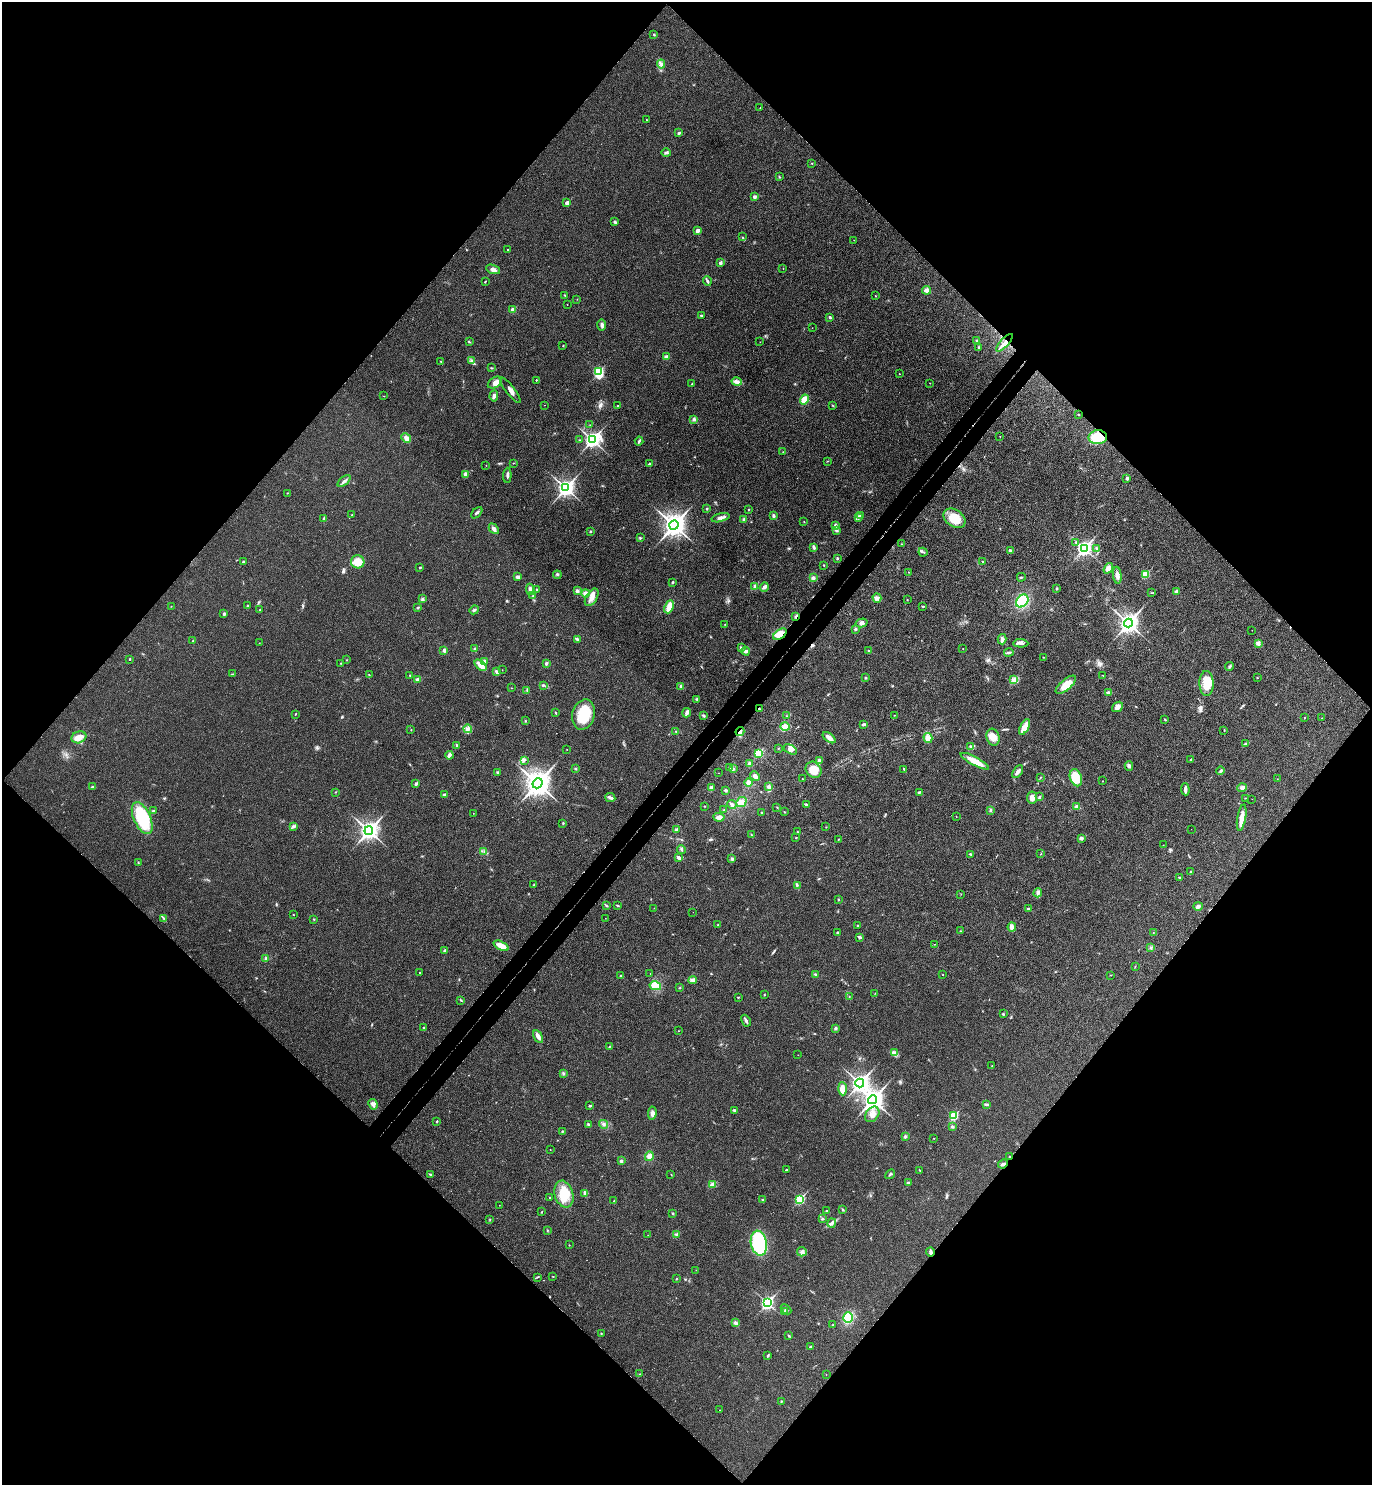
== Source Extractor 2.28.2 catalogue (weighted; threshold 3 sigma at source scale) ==
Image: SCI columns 201-5680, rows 45-5973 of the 6021 x 6015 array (HDU 1 of 3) = the unmasked area's bounding box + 8 px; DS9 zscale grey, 4 x 4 block average (1 PNG px = mean of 4 x 4 image px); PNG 1374 x 1487 px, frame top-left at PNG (2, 2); each listed source drawn as its Kron ellipse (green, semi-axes under 4 px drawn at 4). Shown black and unused: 51% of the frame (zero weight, under 3 of 4 exposures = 6% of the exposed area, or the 3 px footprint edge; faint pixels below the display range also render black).
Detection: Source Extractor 2.28.2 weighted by HDU 2 'WHT'. Background 0.0407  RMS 0.0068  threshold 0.0307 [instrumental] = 3 sigma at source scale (4.5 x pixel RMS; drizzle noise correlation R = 1.50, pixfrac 1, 0.05/0.05 arcsec/px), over >= 5 px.
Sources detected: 428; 3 cosmic-ray / hot-pixel residue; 1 long thin detection or spike segment (spike, bleed or trail) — neither listed nor drawn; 5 coinciding with a brighter row at this scale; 7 inside a brighter listed object's ellipse — not listed separately; the other 412 listed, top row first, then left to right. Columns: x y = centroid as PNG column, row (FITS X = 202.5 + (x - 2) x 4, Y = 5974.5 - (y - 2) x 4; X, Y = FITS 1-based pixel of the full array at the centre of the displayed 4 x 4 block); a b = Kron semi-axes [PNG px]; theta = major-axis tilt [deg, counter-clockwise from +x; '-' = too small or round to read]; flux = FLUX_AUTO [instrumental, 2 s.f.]
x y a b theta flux
654 34 3 2 - 2.9
661 64 4 4 - 11
760 108 2 2 - 1.6
646 120 2 2 - 3.9
679 133 3 2 - 6.8
666 153 4 2 - 7.3
812 163 2 2 - 2.2
779 177 2 2 - 2.3
754 197 2 2 - 26
567 203 2 2 - 40
615 222 3 2 - 7.9
697 231 2 2 - 35
742 237 2 2 - 2.1
854 240 2 2 - 1.1
507 249 2 2 - 1.6
720 263 3 3 - 7.3
783 268 2 2 - 1.2
493 269 7 3 -21 14
485 281 2 2 - 2.4
707 281 5 3 - 7.3
927 290 4 3 - 17
565 296 2 2 - 2.4
875 296 2 2 - 2.3
577 299 2 2 - 1.3
567 304 2 2 - 1.1
513 310 2 2 - 63
701 315 2 2 - 3.9
830 317 3 3 - 4.6
602 325 6 3 90 8.6
812 328 2 2 - 0.64
976 340 2 2 - 2.7
469 342 3 2 - 2.9
760 342 2 2 - 0.68
1004 343 11 3 47 22
563 345 2 2 - 3.5
978 347 3 2 - 2.7
666 357 2 2 - 37
441 361 2 2 - 2.6
471 361 2 2 - 3.7
491 368 2 2 - 2.6
598 372 3 3 - 290
899 374 2 2 - 1.7
536 380 2 2 - 3.7
737 382 5 3 - 18
495 383 8 5 31 19
930 383 2 2 - 0.95
692 384 2 2 - 3.4
510 390 16 3 -52 18
383 396 2 2 - 1.3
494 396 5 3 - 13
804 399 5 4 - 35
545 405 2 2 - 0.94
618 405 2 2 - 1.4
833 406 3 2 - 2.1
1078 414 2 2 - 2.2
694 419 3 3 - 6.4
590 425 2 2 - 0.85
1000 436 2 2 - 1.7
1098 437 9 7 3 94
406 438 5 3 - 19
579 440 2 2 - 2.2
592 440 4 3 - 1300
639 441 4 2 - 5.7
783 452 2 2 - 1.3
828 461 2 2 - 1.4
513 463 2 2 - 1.6
649 464 3 3 - 6.3
486 465 2 2 - 1.2
466 474 2 2 - 56
507 475 7 2 88 10
1127 478 2 2 - 24
344 481 7 2 40 12
566 488 4 3 - 1700
287 493 2 2 - 1.8
707 509 2 2 - 4.5
749 509 2 2 - 3.2
477 513 7 2 46 7.4
352 515 2 2 - 6.5
773 516 4 2 - 6.3
860 516 4 2 - 5.3
858 517 2 2 - 4.3
324 518 3 2 - 5.1
720 518 9 3 15 15
954 518 12 8 -35 86
744 519 3 3 - 6.4
804 521 2 2 - 1.5
674 525 5 4 - 2900
835 525 3 3 - 8.4
494 529 6 3 -48 13
836 530 3 3 - 7.2
590 532 2 2 - 4.3
640 538 3 2 - 2.8
1076 542 2 2 - 3.3
902 544 2 2 - 1.2
814 547 4 2 - 9
1084 548 3 3 - 1400
1097 548 3 2 - 3.7
1010 550 4 2 - 5.2
923 552 4 2 - 4.4
837 559 3 3 - 3.9
982 561 2 2 - 1.3
243 562 2 2 - 8.8
358 562 6 6 - 58
823 565 2 2 - 2.7
420 567 2 2 - 7.1
1108 568 6 4 53 22
908 572 2 2 - 1
1145 574 2 2 - 170
557 575 4 2 - 4.2
1117 575 8 3 -83 18
518 577 3 2 - 10
1021 577 4 2 - 4.1
813 578 3 3 - 9.7
672 582 3 2 - 4.9
755 587 4 3 - 14
764 587 5 4 - 12
530 589 5 3 - 14
1056 589 2 2 - 2.9
537 590 3 2 - 3.9
577 591 4 3 - 9.5
1176 591 3 3 - 7.1
585 593 4 3 - 14
1152 593 3 2 - 2.5
533 596 2 2 - 1.9
592 597 10 5 58 28
877 598 5 3 - 8.7
422 599 4 3 - 6.3
907 600 2 2 - 1.6
1022 601 7 5 51 190
171 606 2 2 - 1.3
248 606 2 2 - 2.9
923 606 2 2 - 1.8
669 607 7 3 66 47
418 608 3 2 - 4.7
260 610 3 2 - 2.6
474 610 5 2 - 6.5
224 614 2 2 - 19
796 616 3 2 - 5
861 623 6 3 15 13
1128 623 4 3 - 2000
725 624 2 2 - 1.5
855 629 3 3 - 6.1
1252 630 2 2 - 1
780 634 7 4 37 49
577 639 2 2 - 3.9
1002 639 5 3 - 15
193 641 2 2 - 2.2
259 643 2 2 - 1.9
1021 643 7 3 -3 12
1258 643 4 3 - 13
741 648 4 3 - 6.8
963 648 2 2 - 0.98
475 649 3 2 - 6
444 650 4 3 - 8
746 651 4 3 - 9
868 651 4 2 - 3.2
1009 652 4 2 - 10
1043 657 2 2 - 2
129 659 2 2 - 6.6
346 660 2 2 - 2.2
484 661 3 3 - 12
340 663 2 2 - 1.4
546 663 2 2 - 21
481 665 7 3 -42 41
1229 666 4 2 - 5.2
502 670 2 2 - 0.88
496 672 4 3 - 6.9
232 674 2 2 - 1.4
369 675 2 2 - 2.3
410 675 2 2 - 2.6
1103 675 2 2 - 1.4
866 678 3 2 - 3.7
1257 678 2 2 - 1.5
417 679 3 3 - 11
1014 680 4 4 - 11
1206 683 12 7 -88 82
543 685 3 2 - 4
1066 685 12 5 41 63
681 686 4 3 - 7.3
511 688 2 2 - 1
527 690 4 2 - 3.8
1108 693 4 3 - 7.8
697 699 3 2 - 4
1117 707 6 4 39 14
759 709 2 2 - 3.9
555 713 3 2 - 3.5
687 713 5 2 - 16
295 714 3 2 - 2.1
583 715 15 11 75 140
703 715 3 2 - 5.8
894 715 2 2 - 1.2
787 716 2 2 - 2.1
1304 718 2 2 - 2.3
1322 718 2 2 - 1.2
1165 719 3 2 - 2.7
525 721 2 2 - 2.6
864 724 3 2 - 8
785 727 4 4 - 21
1025 727 8 3 61 65
468 729 4 3 - 11
411 730 2 2 - 1.2
1224 730 2 2 - 1.5
676 731 2 2 - 2.5
740 731 4 2 - 7.8
79 737 7 5 20 34
993 737 8 6 -72 36
829 738 7 3 -39 25
928 738 5 4 - 26
1246 744 3 2 - 3.5
457 745 3 2 - 3.5
971 747 2 2 - 2.7
778 748 2 2 - 2
567 749 2 2 - 0.82
790 749 7 4 -31 16
758 753 2 2 - 250
449 755 4 3 - 14
524 760 2 2 - 1.9
819 760 3 3 - 7.9
1191 760 2 2 - 2.2
975 761 16 3 -28 64
749 763 3 3 - 8.2
1129 766 5 3 - 8.3
730 767 3 2 - 5.8
575 769 2 2 - 2.8
733 769 3 2 - 6.7
904 769 2 2 - 3.2
814 770 9 7 -50 58
1220 771 4 2 - 5.6
497 772 3 2 - 4.8
1018 772 7 3 53 17
719 773 2 2 - 1
755 776 5 4 - 14
1040 777 2 2 - 1.5
1076 778 9 6 -72 92
802 779 2 2 - 1.6
1277 779 2 2 - 0.81
1102 781 2 2 - 1.3
537 783 5 5 - 3700
749 783 4 4 - 22
416 784 2 2 - 22
93 787 3 2 - 5.4
711 787 3 3 - 7.8
769 787 4 3 - 12
1242 788 5 4 - 16
1185 789 6 2 -84 13
726 790 3 2 - 5.4
336 792 2 2 - 2
919 792 3 2 - 4
444 795 3 3 - 7
610 797 5 3 - 9.3
1032 797 6 5 - 22
1039 797 2 2 - 15
1245 798 2 2 - 1.7
1252 799 2 2 - 2
741 802 5 4 - 24
732 805 5 3 - 13
806 805 3 3 - 6.3
704 806 2 2 - 2.3
777 807 2 2 - 1.7
1077 807 3 2 - 16
724 810 2 2 - 2.4
990 810 3 2 - 4.1
153 811 2 2 - 7.7
784 812 2 2 - 1.5
473 813 2 2 - 1.1
761 813 2 2 - 2.8
956 816 2 2 - 1.2
719 817 5 3 - 19
142 818 17 8 -65 220
1242 818 13 4 80 38
563 823 3 2 - 2.9
294 826 3 2 - 5
826 827 2 2 - 1.1
1191 829 2 2 - 0.47
676 830 3 2 - 9.5
369 831 4 3 - 1900
797 832 2 2 - 3.5
751 834 2 2 - 1.2
796 838 2 2 - 4.1
1081 838 4 3 - 8.1
838 840 2 2 - 1.7
1163 845 2 2 - 0.66
681 849 4 2 - 6.3
484 852 2 2 - 1.3
970 854 3 2 - 3.2
1041 854 2 2 - 1.7
678 857 4 3 - 12
732 859 3 3 - 5.3
138 862 3 2 - 2
1191 872 2 2 - 8.3
1179 878 4 2 - 4.6
534 885 3 2 - 4.1
797 885 3 2 - 3.1
1038 893 4 3 - 9
961 894 2 2 - 1.3
838 899 2 2 - 2.1
606 905 2 2 - 3.2
618 906 3 2 - 3.3
1198 906 4 3 - 9
654 908 2 2 - 0.77
1028 909 3 3 - 3.6
693 912 2 2 - 0.64
293 914 2 2 - 1.5
605 918 2 2 - 0.67
164 919 3 2 - 3.9
314 919 2 2 - 4.8
718 925 2 2 - 2.7
857 926 2 2 - 2.1
1012 927 4 4 - 17
960 931 2 2 - 1.6
837 932 2 2 - 8.1
1153 933 2 2 - 3.4
860 937 3 2 - 9.8
934 944 2 2 - 1.4
501 946 8 4 -25 36
1150 948 2 2 - 3.3
445 951 2 2 - 36
266 958 3 3 - 9.5
1135 967 3 2 - 1.8
419 972 2 2 - 2.5
650 973 2 2 - 0.94
815 974 3 2 - 4.2
943 975 2 2 - 2.8
1110 975 2 2 - 1.6
621 976 2 2 - 3.4
693 980 4 3 - 14
655 986 6 4 -13 19
679 988 3 2 - 2.3
875 993 2 2 - 1.1
764 995 2 2 - 2
738 997 2 2 - 2.6
849 997 3 2 - 1.5
461 1000 2 2 - 2.9
1003 1014 2 2 - 4.1
746 1021 6 2 -62 9.9
423 1027 2 2 - 1.8
835 1028 3 3 - 6.1
678 1031 2 2 - 1
538 1036 7 4 -59 17
609 1046 2 2 - 1.9
894 1053 3 2 - 7.4
798 1055 2 2 - 0.64
992 1065 2 2 - 1.1
563 1073 3 2 - 3.2
860 1083 4 3 - 1500
842 1089 6 4 -87 32
873 1100 5 4 - 2200
373 1104 5 3 - 14
986 1104 3 2 - 5.2
590 1106 3 2 - 4.9
734 1110 2 2 - 3.1
652 1113 7 4 84 18
872 1114 8 6 53 29
954 1115 3 2 - 170
436 1121 2 2 - 6.4
588 1124 3 3 - 5.8
603 1124 4 4 - 9.8
952 1127 3 3 - 6.6
562 1131 2 2 - 4.1
905 1136 3 3 - 6.4
934 1138 2 2 - 1
550 1150 2 2 - 1.2
649 1156 5 4 - 21
1009 1156 2 2 - 4.4
621 1161 3 3 - 7.8
1003 1164 5 2 - 9.4
786 1170 3 2 - 3.6
919 1170 3 2 - 1.9
890 1174 5 2 - 4.5
431 1175 4 2 - 3.7
671 1175 2 2 - 1.5
908 1183 3 2 - 4.7
712 1184 3 3 - 7.2
585 1193 2 2 - 3.4
564 1194 14 9 -74 92
550 1198 2 2 - 1.4
800 1199 3 2 - 350
762 1200 2 2 - 3.7
614 1201 3 2 - 2.9
499 1205 2 2 - 1.1
843 1210 2 2 - 2.2
826 1211 3 2 - 2.4
541 1212 2 2 - 1.4
673 1213 2 2 - 3.9
822 1219 3 2 - 4.2
490 1220 2 2 - 1.7
832 1223 5 2 - 6.9
547 1230 2 2 - 2
676 1234 3 2 - 7.5
648 1235 2 2 - 0.96
759 1243 12 8 -80 310
569 1245 2 2 - 1.5
802 1252 5 4 - 12
930 1252 4 2 - 11
696 1270 2 2 - 1
537 1277 2 2 - 1.8
553 1277 2 2 - 1.5
676 1278 2 2 - 1.5
767 1303 3 2 - 880
786 1309 6 2 -44 6.9
785 1311 3 2 - 3.4
848 1317 5 4 - 110
736 1323 4 3 - 8.6
833 1325 2 2 - 2.3
601 1333 2 2 - 2.5
789 1336 4 2 - 3.5
811 1347 2 2 - 6.6
768 1355 2 2 - 4.3
640 1374 2 2 - 2.6
826 1374 2 2 - 1.2
781 1401 2 2 - 2.3
720 1410 2 2 - 0.97
Overlapping masked pixels (flux is a lower limit): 9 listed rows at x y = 1004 343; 1098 437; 796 616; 780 634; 759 709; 740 731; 1009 1156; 1003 1164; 930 1252
Diffuse or blended objects may show on this block-average render without a row.